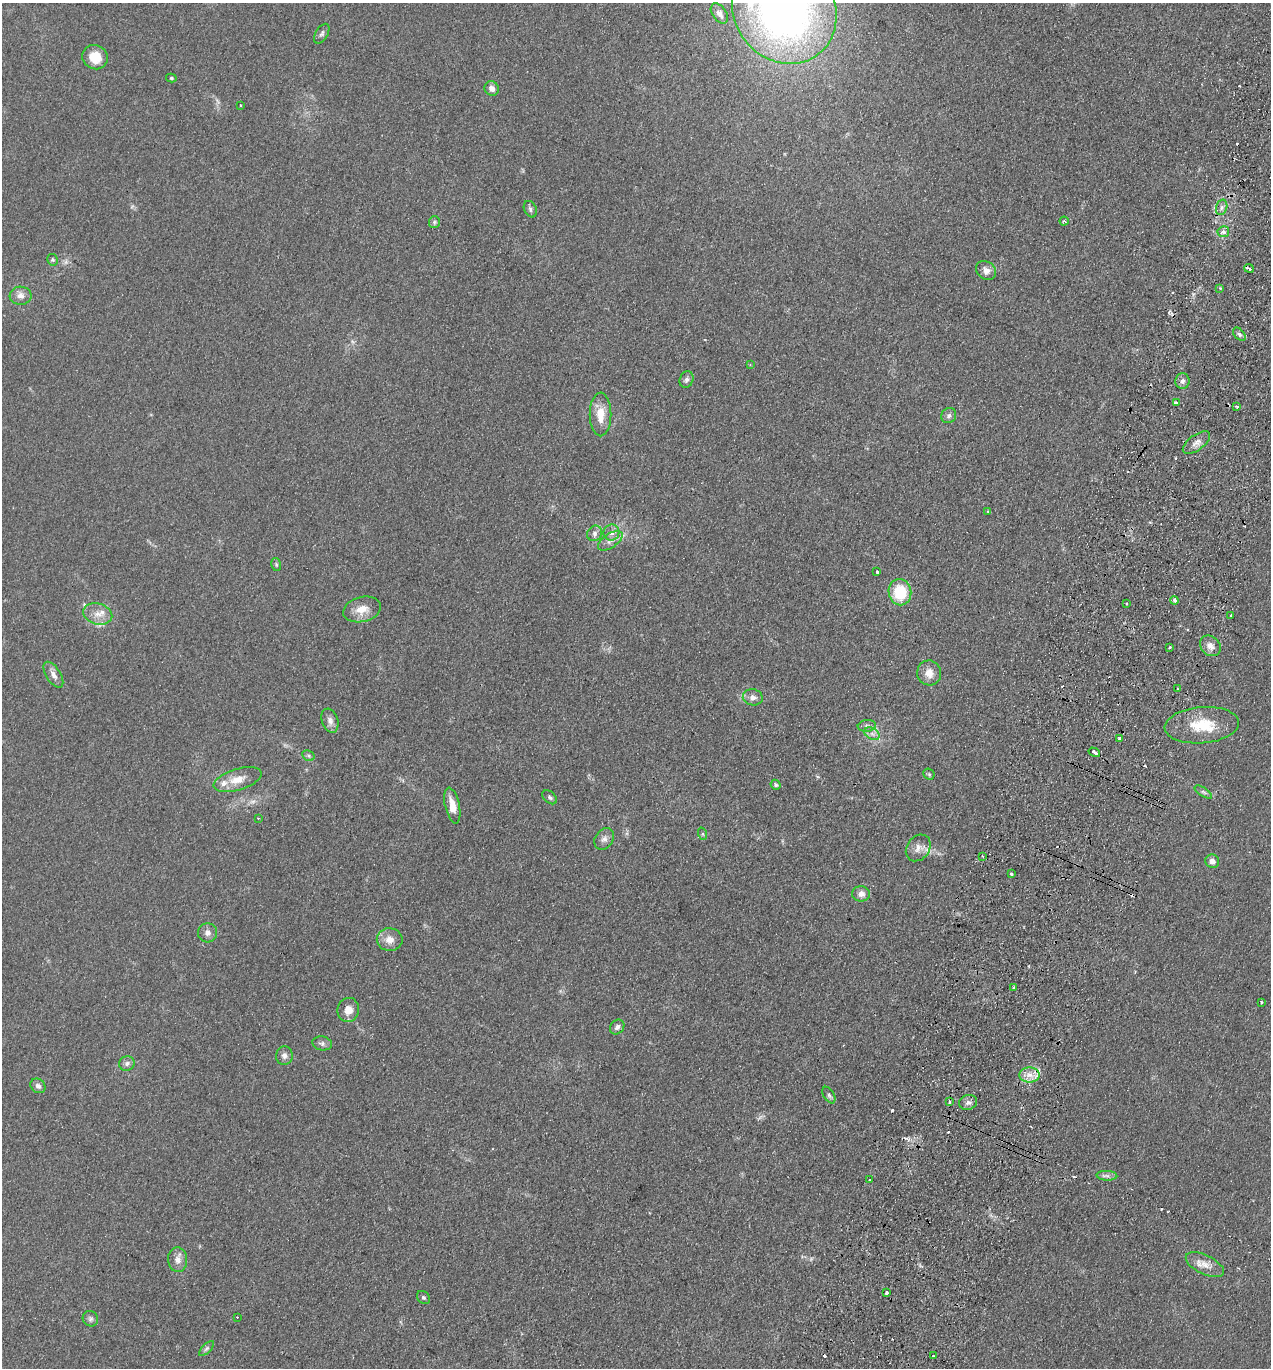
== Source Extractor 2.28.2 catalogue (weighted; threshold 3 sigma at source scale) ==
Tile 10 of 4 x 4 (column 2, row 3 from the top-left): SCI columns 1461-2729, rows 1390-2755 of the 5589 x 5512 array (HDU 1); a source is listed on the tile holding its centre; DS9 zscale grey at full resolution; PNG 1273 x 1370 px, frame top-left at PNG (2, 3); each listed source drawn as its Kron ellipse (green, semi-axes under 4 px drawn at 4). Shown black and unused: <1% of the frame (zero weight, under 2 of 3 exposures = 3% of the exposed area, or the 3 px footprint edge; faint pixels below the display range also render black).
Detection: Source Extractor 2.28.2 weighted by HDU 2 'WHT'; one run over the whole footprint, this tile lists its part. Background 0.0961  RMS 0.01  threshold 0.0459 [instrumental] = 3 sigma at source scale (4.5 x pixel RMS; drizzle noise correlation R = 1.50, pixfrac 1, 0.05/0.05 arcsec/px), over >= 5 px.
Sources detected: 108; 1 too faint to see at this stretch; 15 cosmic-ray / hot-pixel residue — neither listed nor drawn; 3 inside a brighter listed object's ellipse — not listed separately; the other 89 listed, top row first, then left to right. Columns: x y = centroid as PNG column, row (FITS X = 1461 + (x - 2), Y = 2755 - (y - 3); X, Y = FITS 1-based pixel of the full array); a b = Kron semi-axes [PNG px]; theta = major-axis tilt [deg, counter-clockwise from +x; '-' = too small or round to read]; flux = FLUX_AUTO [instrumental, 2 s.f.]
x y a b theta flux
784 9 56 50 -56 630
719 13 11 7 -54 4.6
322 34 11 6 59 2.9
95 57 13 12 - 18
171 78 5 4 - 1.4
492 89 7 7 - 6
241 105 3 3 - 0.82
1222 207 8 5 73 3.4
530 209 9 6 -64 2.7
1064 221 4 4 - 1.4
434 222 6 5 - 1.9
1223 232 6 5 - 4.3
52 260 6 5 - 1.6
1249 268 5 3 - 4.7
986 270 11 8 -37 6.6
1220 288 3 3 - 1.1
21 296 11 9 -2 6.5
1239 334 8 5 -48 2.7
750 365 4 3 - 1
686 379 8 6 68 3.5
1182 381 8 7 - 4.1
1176 403 4 3 - 11
1237 406 4 3 - 1.9
601 414 22 11 -90 17
949 416 8 7 - 3.5
1196 443 16 7 36 6.6
988 511 3 2 - 1.2
595 533 8 7 - 3.9
611 533 8 8 - 5.1
610 541 14 7 34 6.2
276 564 6 4 -79 1.6
877 572 3 3 - 2.3
900 592 13 11 -80 39
1174 600 4 3 - 6
1126 604 3 2 - 1.3
362 609 19 12 14 14
98 614 15 10 -16 11
1231 616 3 2 - 1.7
1210 646 11 9 -45 7.1
1170 647 3 3 - 1.7
929 673 12 12 - 10
53 675 14 7 -58 6.1
1177 689 2 2 - 0.97
753 697 10 8 -8 5.7
330 721 12 8 -70 5.8
1202 725 37 18 5 36
867 726 9 6 6 3.4
872 734 8 5 -31 4.2
1119 739 3 3 - 2.5
1094 752 6 3 -30 15
308 756 6 5 - 2.2
929 774 6 5 - 1.7
238 780 25 10 17 15
775 785 5 4 - 2.2
1203 792 10 4 -33 2.4
550 797 8 5 -42 2.4
452 805 18 7 -78 13
258 818 2 2 - 0.6
703 834 6 4 -71 1.2
604 839 12 8 55 5.2
918 848 14 11 53 7.9
982 856 3 3 - 1.2
1212 861 7 6 - 5.1
1011 874 3 3 - 2.9
861 894 9 7 0 6
207 933 9 9 - 5.3
390 940 13 11 -1 9.6
1013 987 3 3 - 2.9
1261 1002 3 2 - 1.3
348 1010 12 10 73 10
617 1027 8 6 47 4
322 1043 10 7 -10 3.3
284 1056 9 8 - 4.6
127 1063 8 7 - 3.8
1029 1075 10 7 -1 8.9
38 1086 8 6 -41 4
829 1095 9 5 -59 2.5
949 1102 3 3 - 4
968 1102 9 7 18 3.8
1107 1176 10 5 -2 3.4
870 1179 3 3 - 2.5
178 1260 12 9 -85 7.2
1205 1265 21 9 -26 11
887 1293 3 3 - 9.1
423 1297 7 5 -44 2.2
237 1317 2 2 - 0.54
90 1319 8 7 - 3
206 1349 10 4 45 2.2
933 1356 3 3 - 1.8
Overlapping masked pixels (flux is a lower limit): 2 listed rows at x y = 1249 268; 1196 443
Isophote crosses this tile's border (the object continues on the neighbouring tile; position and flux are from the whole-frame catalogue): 1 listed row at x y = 784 9